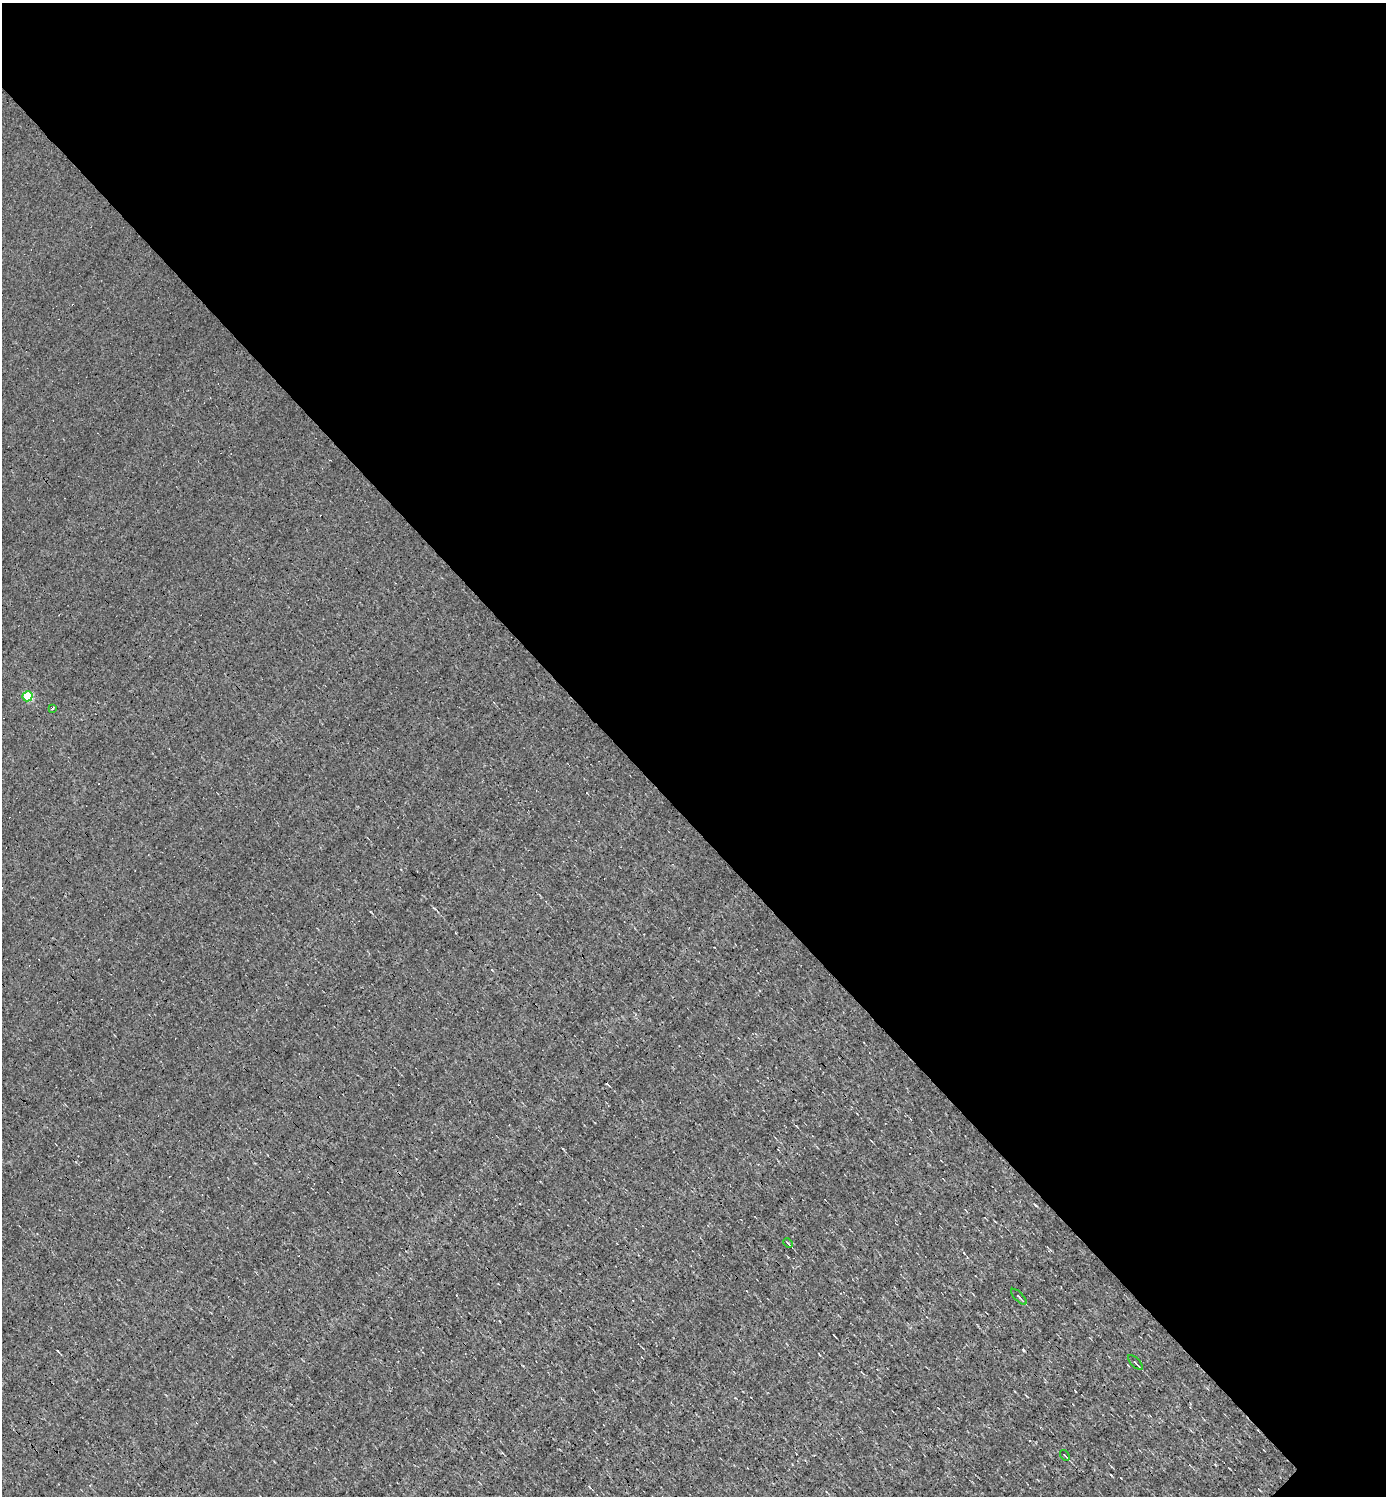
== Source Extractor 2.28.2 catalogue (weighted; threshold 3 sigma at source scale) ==
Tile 3 of 4 x 4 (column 3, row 1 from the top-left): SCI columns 3060-4443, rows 4483-5976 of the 5976 x 5976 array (HDU 1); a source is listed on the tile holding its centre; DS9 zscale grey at full resolution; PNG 1388 x 1498 px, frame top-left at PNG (2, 3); each listed source drawn as its Kron ellipse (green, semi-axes under 4 px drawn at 4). Shown black and unused: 55% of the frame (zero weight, under 3 of 4 exposures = <1% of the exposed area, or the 3 px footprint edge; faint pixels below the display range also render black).
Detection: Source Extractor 2.28.2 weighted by HDU 2 'WHT'; one run over the whole footprint, this tile lists its part. Background 0.0079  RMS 0.058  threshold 0.261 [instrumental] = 3 sigma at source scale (4.5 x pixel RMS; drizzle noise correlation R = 1.50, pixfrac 1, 0.05/0.05 arcsec/px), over >= 5 px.
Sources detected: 7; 1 cosmic-ray / hot-pixel residue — neither listed nor drawn; the other 6 listed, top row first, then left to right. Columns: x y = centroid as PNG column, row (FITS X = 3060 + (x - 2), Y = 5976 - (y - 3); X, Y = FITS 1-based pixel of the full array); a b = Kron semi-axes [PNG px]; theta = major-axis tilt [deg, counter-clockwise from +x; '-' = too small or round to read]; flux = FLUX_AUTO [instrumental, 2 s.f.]
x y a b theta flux
28 696 5 5 - 290
53 708 3 3 - 15
788 1243 5 3 - 6
1019 1297 10 3 -46 10
1135 1363 10 2 -45 9.3
1065 1455 6 2 -50 5.3